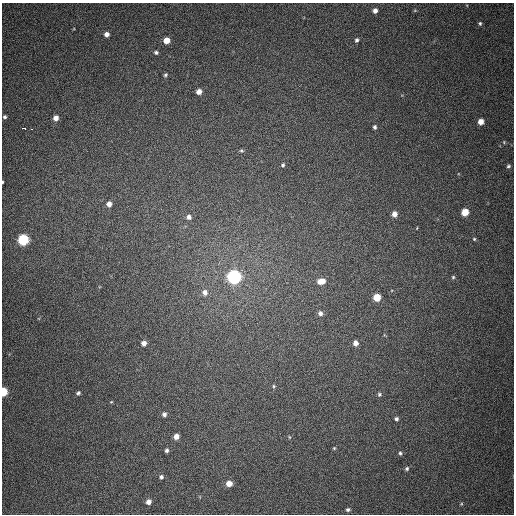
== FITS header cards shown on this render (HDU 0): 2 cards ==
NAXIS1  =                  512
NAXIS2  =                  512

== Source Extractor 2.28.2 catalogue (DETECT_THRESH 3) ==
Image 512 x 512 px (HDU 0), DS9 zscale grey, 1 PNG px = 1 image px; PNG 516 x 516 px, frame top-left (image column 1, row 512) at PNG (2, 3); no overlay
Background 392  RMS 9.8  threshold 29.4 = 3 sigma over >= 5 px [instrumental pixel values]
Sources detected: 52; all 52 listed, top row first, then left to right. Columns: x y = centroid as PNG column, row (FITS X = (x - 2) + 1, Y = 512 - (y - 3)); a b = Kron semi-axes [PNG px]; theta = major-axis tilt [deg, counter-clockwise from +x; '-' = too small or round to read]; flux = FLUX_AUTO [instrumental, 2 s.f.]
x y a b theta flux
375 11 4 4 - 3100
480 23 5 5 - 1000
106 34 5 5 - 3600
167 40 5 5 - 9200
357 40 5 4 - 1500
156 52 5 5 - 1300
165 75 5 4 - 1100
199 91 5 5 - 4800
5 117 4 4 - 1300
56 118 5 5 - 4500
481 122 5 5 - 6500
375 127 5 4 - 1400
24 128 4 3 - 7900
32 129 3 2 - 1100
504 142 5 4 - 680
241 151 5 4 - 960
283 165 5 5 - 1200
508 166 5 4 - 1200
2 182 3 2 - 600
109 204 6 5 - 3600
465 212 5 5 - 14000
394 214 5 5 - 4300
189 217 6 6 - 2700
417 228 3 2 - 380
474 239 4 4 - 880
23 240 6 6 - 78000
234 277 6 6 - 220000
453 277 5 5 - 930
321 281 8 5 12 8400
205 292 8 7 - 3600
377 297 5 5 - 15000
320 313 6 5 - 2400
144 343 5 5 - 3600
355 343 5 5 - 4000
274 386 5 4 - 860
3 392 5 4 - 25000
78 393 5 4 - 1300
379 394 6 5 - 1200
111 402 4 3 - 550
164 414 5 5 - 2100
396 419 5 5 - 1600
176 437 5 5 - 4900
289 437 5 3 - 550
334 448 4 4 - 690
167 450 4 4 - 1600
400 453 6 5 - 1200
407 469 6 5 - 1400
161 477 5 5 - 1700
229 483 5 5 - 6600
148 502 5 5 - 3500
461 504 5 4 - 700
348 510 6 5 - 1600
At the frame edge (FLAGS 8, measured only in part): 2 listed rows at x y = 2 182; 3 392